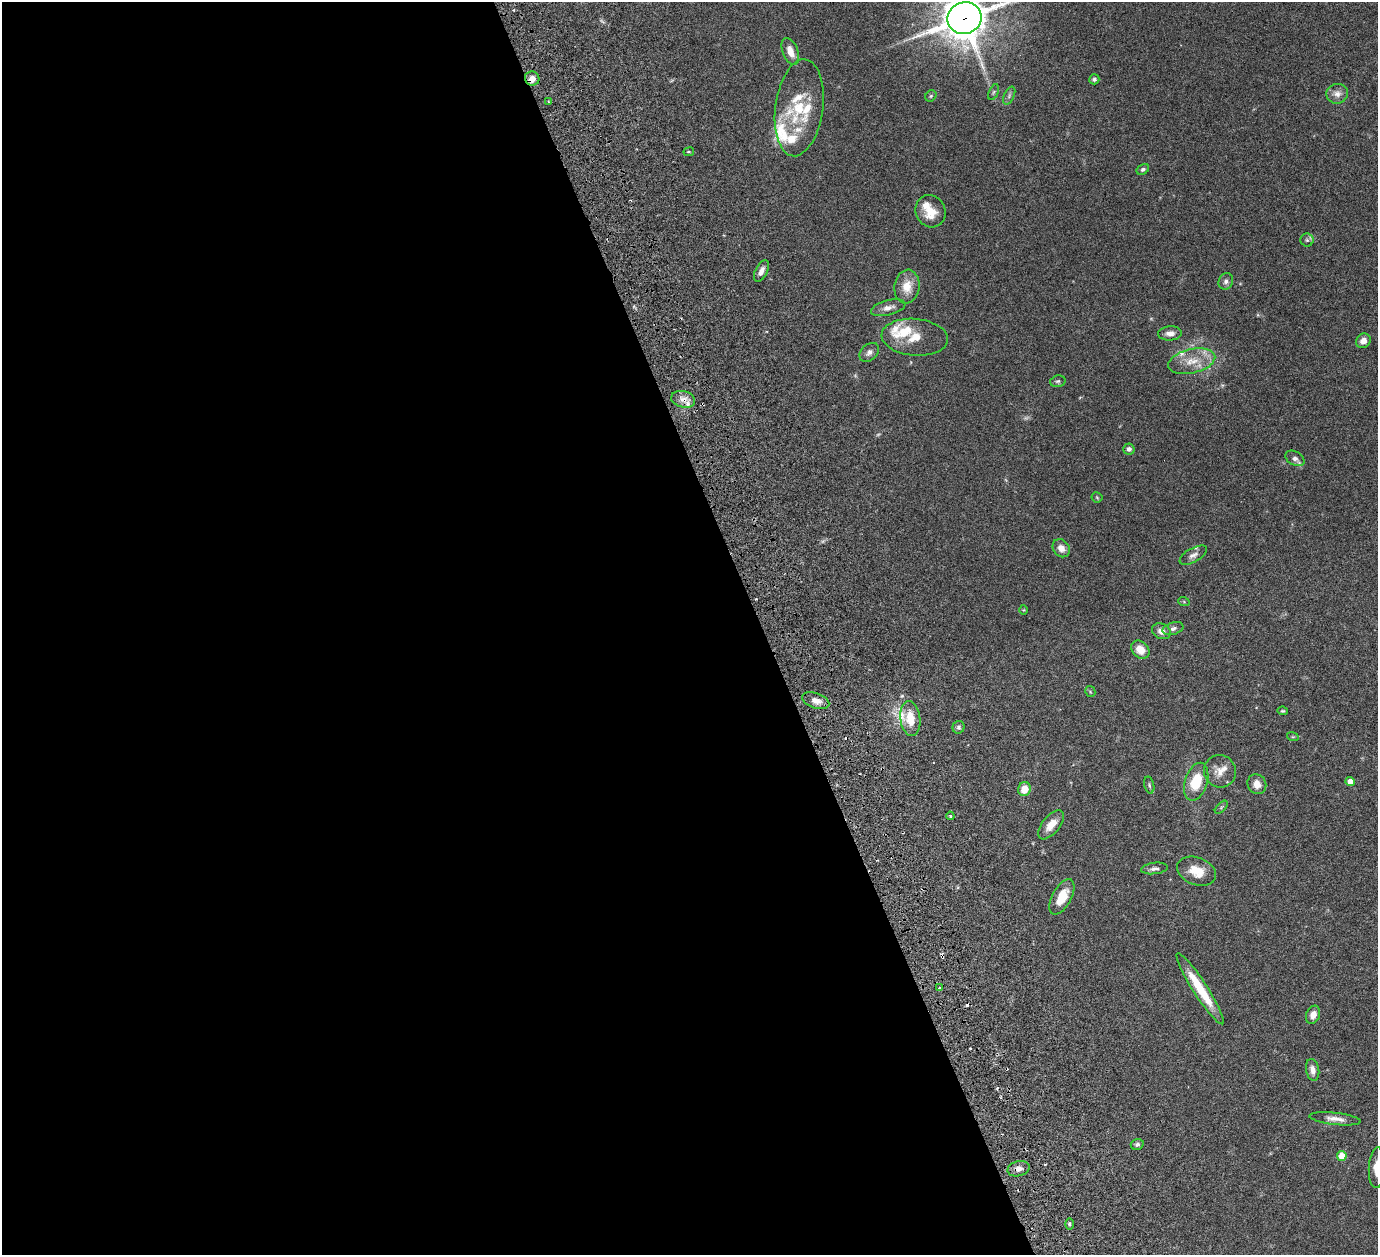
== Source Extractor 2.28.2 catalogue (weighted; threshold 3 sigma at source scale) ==
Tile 9 of 4 x 4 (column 1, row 3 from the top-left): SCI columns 63-1438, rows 1571-2823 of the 5682 x 5542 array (HDU 1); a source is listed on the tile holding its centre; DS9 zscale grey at full resolution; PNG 1380 x 1257 px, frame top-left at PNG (2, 2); each listed source drawn as its Kron ellipse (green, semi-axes under 4 px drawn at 4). Shown black and unused: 55% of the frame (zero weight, under 3 of 6 exposures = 5% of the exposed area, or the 3 px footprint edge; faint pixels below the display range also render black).
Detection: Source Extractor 2.28.2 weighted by HDU 2 'WHT'; one run over the whole footprint, this tile lists its part. Background 0.0539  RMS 0.0027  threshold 0.0112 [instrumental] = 3 sigma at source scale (4.09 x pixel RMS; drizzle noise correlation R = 1.36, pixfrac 0.8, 0.05/0.05 arcsec/px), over >= 5 px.
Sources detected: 85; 2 too faint to see at this stretch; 5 cosmic-ray / hot-pixel residue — neither listed nor drawn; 15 inside a brighter listed object's ellipse — not listed separately; the other 63 listed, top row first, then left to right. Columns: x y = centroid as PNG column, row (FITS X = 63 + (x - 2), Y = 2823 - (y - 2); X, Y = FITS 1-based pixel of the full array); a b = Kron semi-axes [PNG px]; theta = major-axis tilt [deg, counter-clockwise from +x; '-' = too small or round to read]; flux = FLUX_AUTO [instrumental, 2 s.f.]
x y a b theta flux
964 18 17 16 - 750
790 51 14 7 -68 2.7
532 78 7 7 - 1.8
1094 79 5 5 - 0.64
994 92 8 4 67 0.44
1337 94 11 10 - 1.6
931 96 6 5 - 0.38
1009 96 9 5 64 0.61
549 102 3 3 - 0.27
799 108 49 24 82 12
689 152 5 3 - 0.29
1143 169 7 4 32 0.59
931 211 16 14 -63 4.3
1307 240 6 6 - 0.58
761 271 12 6 63 1.4
1226 281 8 7 - 0.8
907 287 17 12 82 3.8
888 308 18 7 15 1.6
1170 333 12 7 5 1.5
915 337 33 18 -5 5.6
1363 341 8 7 - 1.9
869 352 11 8 44 1.1
1192 361 24 12 13 4.8
1058 381 8 5 15 0.48
683 399 12 8 -15 1.9
1129 449 5 5 - 0.88
1295 458 10 7 -30 1
1097 497 5 5 - 0.3
1061 548 10 8 -50 1.7
1193 555 15 7 29 1.2
1184 602 6 3 -20 0.28
1024 610 5 3 - 0.21
1173 629 10 6 18 0.84
1161 631 10 7 -28 1.6
1140 650 10 8 -45 3
1090 692 5 5 - 0.32
816 701 14 7 -19 1.9
1283 711 5 4 - 0.32
910 719 17 10 -82 4.8
959 727 6 6 - 0.57
1293 737 6 3 -17 0.25
1220 771 16 16 - 2.8
1350 781 4 4 - 2
1196 782 19 11 72 7.3
1257 784 10 9 - 2.2
1149 785 9 5 -76 0.49
1024 789 7 6 - 3.5
1221 807 8 3 45 0.35
950 816 4 3 - 0.37
1051 825 17 8 51 2.9
1154 868 13 5 7 0.92
1196 871 20 13 -21 4.4
1062 897 19 9 61 4.8
939 988 2 2 - 0.29
1200 989 42 7 -57 8.8
1313 1015 9 7 69 1.6
1313 1070 11 6 -79 1.5
1335 1119 26 6 -7 2
1137 1144 6 5 - 0.67
1342 1156 5 4 - 4.7
1377 1168 20 8 87 2.9
1018 1169 11 7 16 1.5
1069 1224 6 4 -89 0.37
Overlapping masked pixels (flux is a lower limit): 4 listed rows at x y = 964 18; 532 78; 683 399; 1018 1169
Isophote crosses this tile's border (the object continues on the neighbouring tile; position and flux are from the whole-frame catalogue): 2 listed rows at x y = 964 18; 1377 1168